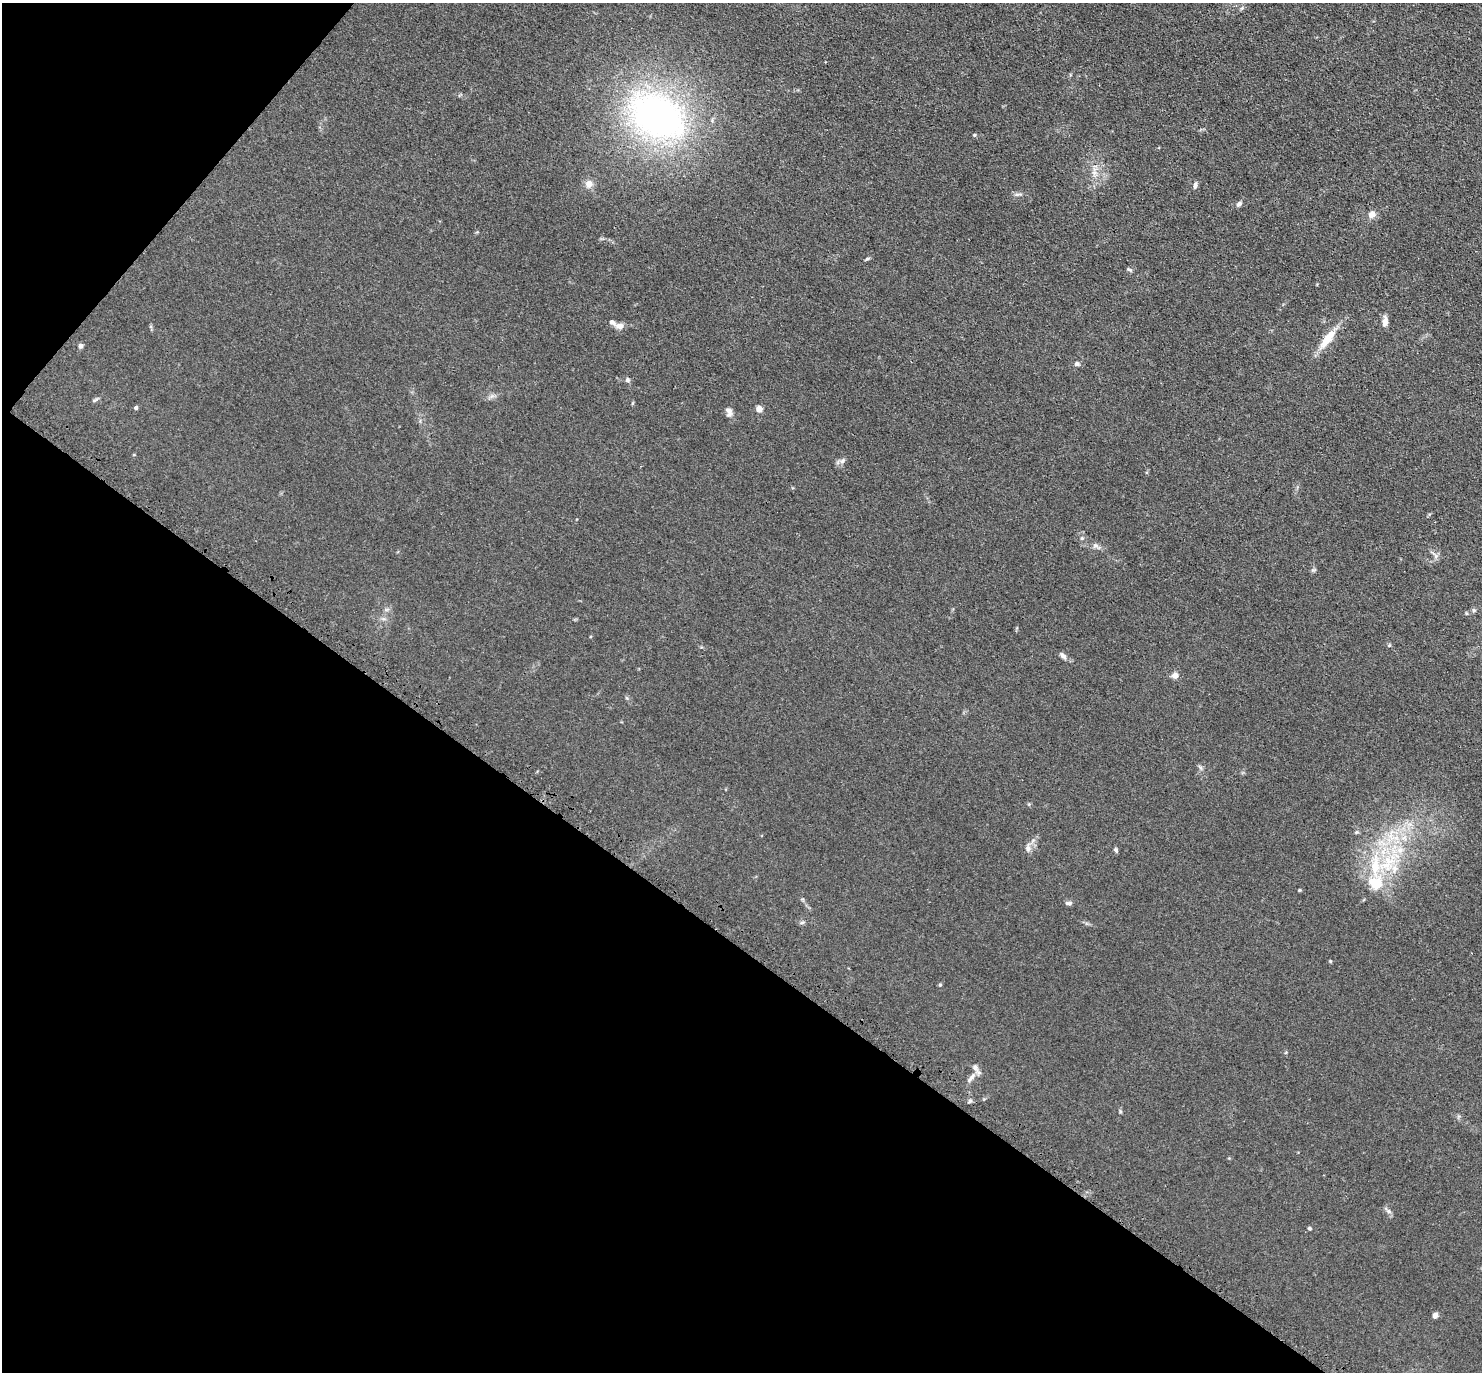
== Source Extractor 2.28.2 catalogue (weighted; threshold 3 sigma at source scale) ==
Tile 9 of 4 x 4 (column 1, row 3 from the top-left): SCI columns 49-1528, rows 1724-3093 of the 6001 x 6022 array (HDU 1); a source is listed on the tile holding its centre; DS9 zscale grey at full resolution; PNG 1484 x 1374 px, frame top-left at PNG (2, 3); no overlay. Shown black and unused: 35% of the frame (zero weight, under 3 of 4 exposures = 4% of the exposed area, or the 3 px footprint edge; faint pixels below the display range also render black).
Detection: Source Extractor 2.28.2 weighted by HDU 2 'WHT'; one run over the whole footprint, this tile lists its part. Background 0.0394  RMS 0.0046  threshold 0.0208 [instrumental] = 3 sigma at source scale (4.5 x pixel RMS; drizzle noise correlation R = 1.50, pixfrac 1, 0.05/0.05 arcsec/px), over >= 5 px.
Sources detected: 43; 5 inside a brighter listed object's ellipse — not listed separately; the other 38 listed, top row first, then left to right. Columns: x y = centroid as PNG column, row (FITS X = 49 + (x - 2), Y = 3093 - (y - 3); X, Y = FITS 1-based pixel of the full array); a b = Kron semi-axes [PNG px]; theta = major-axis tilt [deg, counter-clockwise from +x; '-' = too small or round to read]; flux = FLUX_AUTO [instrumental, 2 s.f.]
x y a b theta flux
657 116 85 58 -30 150
974 135 5 4 - 0.54
1094 172 7 4 -18 1.2
589 184 10 9 - 3.2
1195 185 9 5 78 1.2
1018 194 11 3 9 0.98
1239 204 7 5 44 1.3
1372 214 11 9 57 2.6
867 259 6 4 19 0.61
1385 322 12 6 86 2.8
620 326 10 7 -5 2.6
1327 339 33 10 52 8.7
81 346 5 5 - 1.6
1077 364 6 6 - 0.98
627 380 6 6 - 1
136 408 4 4 - 1
759 409 4 4 - 5.5
729 412 13 8 -78 2.2
842 461 10 5 45 1.4
1082 538 5 4 - 0.56
1096 545 8 6 -2 1.4
1436 556 7 5 47 1.1
1474 610 6 5 - 0.83
1063 656 9 5 -42 1.8
1175 675 8 7 - 2.2
1028 849 9 7 89 1.7
1116 850 6 4 -61 0.9
1387 864 31 21 46 26
1299 890 5 3 - 0.41
1069 903 9 5 -3 1.2
802 922 6 4 2 0.76
1330 961 4 3 - 0.42
940 985 5 4 - 0.51
972 1076 12 5 57 2.1
970 1101 5 5 - 0.76
1388 1211 10 5 -34 1.3
1309 1228 5 4 - 0.67
1435 1315 5 5 - 2.3